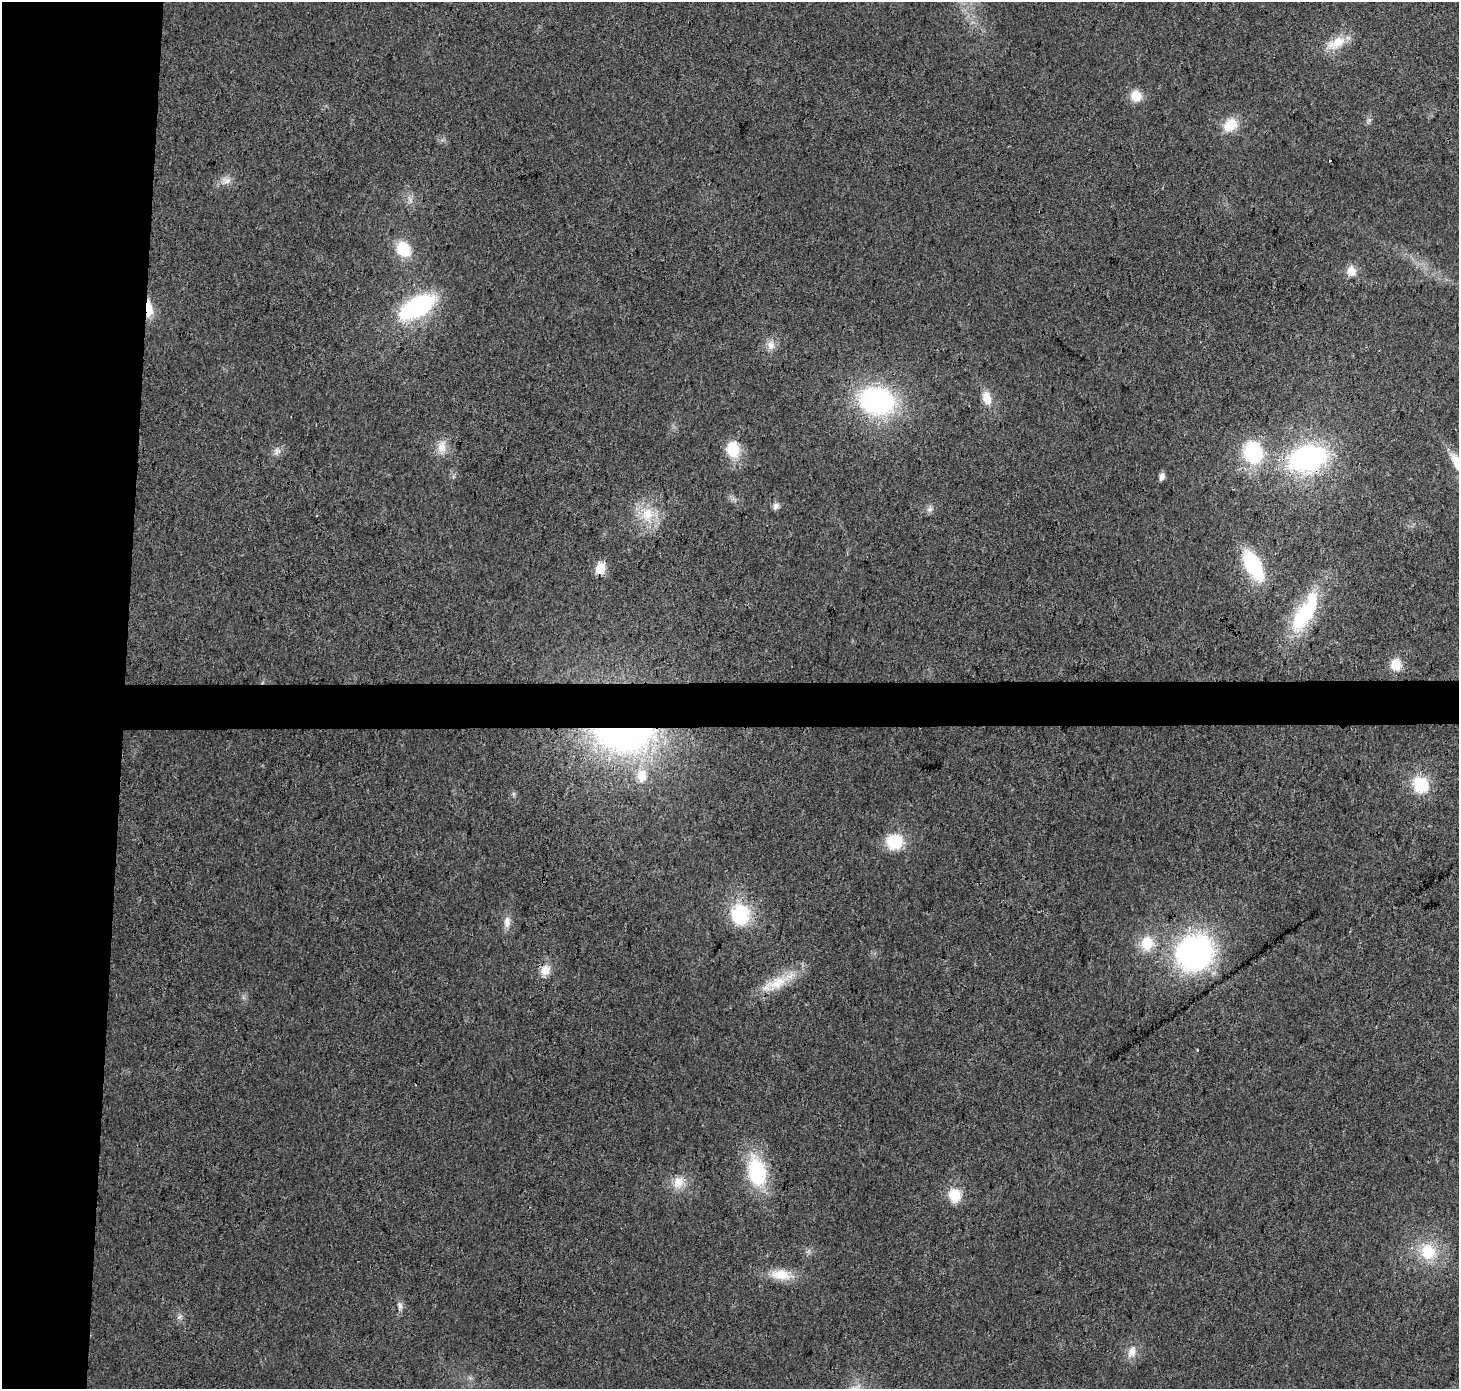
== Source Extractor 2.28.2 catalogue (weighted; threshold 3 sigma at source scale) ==
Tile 4 of 3 x 3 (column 1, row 2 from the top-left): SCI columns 9-1465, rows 1624-3010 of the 4379 x 4623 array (HDU 1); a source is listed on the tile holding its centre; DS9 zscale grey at full resolution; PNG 1461 x 1391 px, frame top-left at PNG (2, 2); no overlay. Shown black and unused: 11% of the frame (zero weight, under 3 of 4 exposures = <1% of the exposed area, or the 3 px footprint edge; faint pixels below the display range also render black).
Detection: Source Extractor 2.28.2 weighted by HDU 2 'WHT'; one run over the whole footprint, this tile lists its part. Background 0.0188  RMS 0.0038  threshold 0.017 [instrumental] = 3 sigma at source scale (4.5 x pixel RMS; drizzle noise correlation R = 1.50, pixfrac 1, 0.0396/0.0396 arcsec/px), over >= 5 px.
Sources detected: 48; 2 cosmic-ray / hot-pixel residue — not listed; the other 46 listed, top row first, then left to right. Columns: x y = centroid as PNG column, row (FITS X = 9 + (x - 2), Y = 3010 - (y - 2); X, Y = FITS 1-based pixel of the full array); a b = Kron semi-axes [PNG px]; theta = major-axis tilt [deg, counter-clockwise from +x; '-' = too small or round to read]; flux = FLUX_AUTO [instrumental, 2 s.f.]
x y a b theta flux
1336 43 29 14 27 8.4
1136 96 14 13 - 5.7
1230 125 18 14 37 8.3
226 180 14 10 1 2.9
410 199 12 6 -59 1.9
403 249 17 14 -55 12
1351 271 11 10 - 4.5
417 307 27 13 29 69
149 309 20 8 -85 7.2
771 345 13 11 -81 3.2
987 398 16 10 -74 5.5
877 401 32 24 -13 70
442 447 18 12 85 4.8
733 449 20 15 -80 11
277 451 12 8 66 2.1
1253 452 23 19 -64 26
1307 458 33 22 15 82
1458 464 25 9 -61 10
1162 476 9 6 72 1.7
776 506 9 8 - 1.6
930 509 9 6 15 1.4
647 514 19 18 - 10
1253 565 24 12 -63 31
600 568 6 6 - 23
1305 612 60 20 59 31
1396 665 12 10 89 7.1
624 736 63 31 -3 130
642 775 17 13 89 7.6
1421 784 15 14 - 17
514 794 7 4 -71 0.65
895 841 20 18 -1 13
740 914 19 17 -84 26
507 922 17 9 88 3
1147 943 19 16 78 9.6
1194 953 35 31 41 100
545 970 15 13 65 4.6
777 983 47 15 26 13
1197 1050 3 2 - 0.29
757 1172 26 16 -80 35
678 1182 18 14 71 5.9
955 1195 14 12 -77 9.6
1428 1252 25 22 -58 15
781 1275 30 13 -8 9
400 1306 12 7 -80 1.7
179 1317 9 6 48 1.3
1132 1352 18 11 74 4.3
Overlapping masked pixels (flux is a lower limit): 3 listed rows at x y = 149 309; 1307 458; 624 736
Isophote crosses this tile's border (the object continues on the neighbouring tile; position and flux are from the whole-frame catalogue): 1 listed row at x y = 1458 464